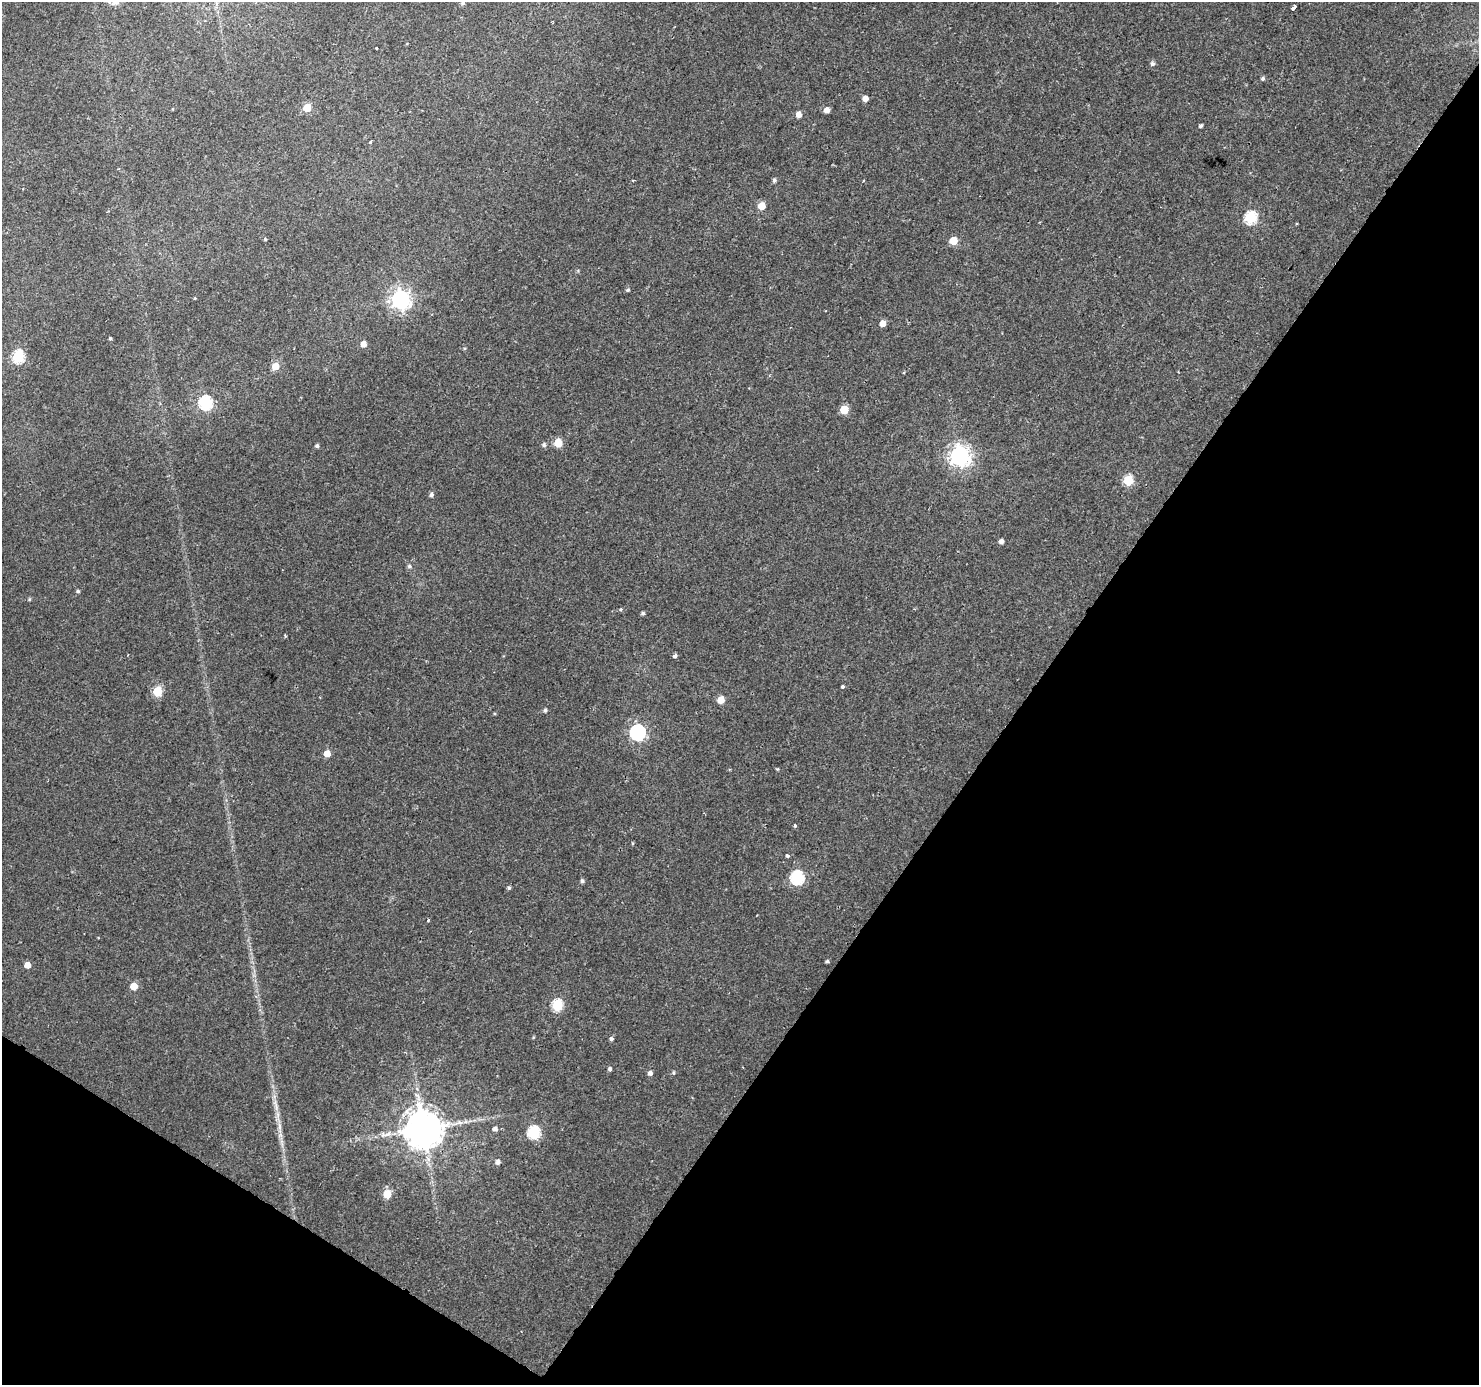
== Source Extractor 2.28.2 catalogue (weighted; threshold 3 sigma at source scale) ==
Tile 15 of 4 x 4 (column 3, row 4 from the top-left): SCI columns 2953-4429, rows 187-1569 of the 5913 x 5973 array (HDU 1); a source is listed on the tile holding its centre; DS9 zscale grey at full resolution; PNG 1481 x 1387 px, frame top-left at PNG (2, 2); no overlay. Shown black and unused: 35% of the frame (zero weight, under 2 of 3 exposures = <1% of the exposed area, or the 3 px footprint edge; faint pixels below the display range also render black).
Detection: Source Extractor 2.28.2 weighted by HDU 2 'WHT'; one run over the whole footprint, this tile lists its part. Background 0.00576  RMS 0.0025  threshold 0.0113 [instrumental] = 3 sigma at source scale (4.5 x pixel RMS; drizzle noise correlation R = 1.50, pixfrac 1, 0.0396/0.0396 arcsec/px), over >= 5 px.
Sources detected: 68; all 68 listed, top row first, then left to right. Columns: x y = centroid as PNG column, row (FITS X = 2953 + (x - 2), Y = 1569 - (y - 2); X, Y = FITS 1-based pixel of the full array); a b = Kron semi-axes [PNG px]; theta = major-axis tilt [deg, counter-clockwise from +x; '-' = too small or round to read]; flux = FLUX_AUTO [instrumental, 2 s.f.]
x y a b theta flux
463 3 5 5 - 0.52
1294 8 5 3 - 3.7
376 49 3 3 - 0.89
1152 64 5 5 - 0.73
1263 78 4 4 - 0.53
865 98 5 5 - 1.6
307 108 5 5 - 6.5
827 110 5 5 - 1.8
799 114 5 5 - 1.9
1201 126 4 4 - 0.49
370 142 3 3 - 0.85
774 180 5 4 - 0.64
761 206 5 5 - 4.2
1250 218 6 6 - 24
265 239 3 3 - 0.91
953 240 5 5 - 6.2
628 290 5 4 - 0.38
195 298 4 3 - 0.22
400 300 7 7 - 120
882 323 5 5 - 2.6
110 338 3 3 - 0.37
363 344 5 5 - 1.9
18 356 6 6 - 24
275 366 5 5 - 3.8
206 403 6 6 - 33
844 410 5 5 - 6.9
558 443 5 5 - 6.7
544 445 5 5 - 0.57
317 446 4 4 - 0.55
959 456 8 7 - 140
1128 480 6 5 - 13
431 495 5 5 - 0.7
1001 541 4 4 - 0.97
409 566 6 5 - 0.61
78 591 4 4 - 0.42
29 599 5 4 - 0.32
621 609 4 4 - 0.33
643 613 5 4 - 0.5
285 636 4 3 - 0.27
675 656 4 4 - 0.86
842 686 4 3 - 0.98
157 692 5 5 - 10
721 700 5 5 - 4
545 710 5 4 - 0.57
637 732 7 6 - 60
327 754 5 5 - 3.1
777 769 3 3 - 0.28
795 826 3 3 - 0.48
787 856 4 3 - 0.96
797 877 7 6 - 30
582 881 5 4 - 0.57
509 888 5 4 - 0.42
428 920 4 3 - 0.25
827 961 4 3 - 0.45
27 965 5 5 - 2.4
133 986 5 5 - 4
557 1005 6 6 - 17
611 1039 5 4 - 0.59
610 1069 5 4 - 0.59
673 1072 5 5 - 0.39
650 1073 5 5 - 0.84
276 1105 21 3 -82 1.6
279 1126 12 4 -85 1.2
423 1129 11 10 - 790
495 1129 5 5 - 0.9
533 1133 6 6 - 25
498 1162 5 5 - 1
387 1194 6 6 - 4.9
Overlapping masked pixels (flux is a lower limit): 1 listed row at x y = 423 1129
Isophote crosses this tile's border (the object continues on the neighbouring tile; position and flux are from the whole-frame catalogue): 1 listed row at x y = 463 3